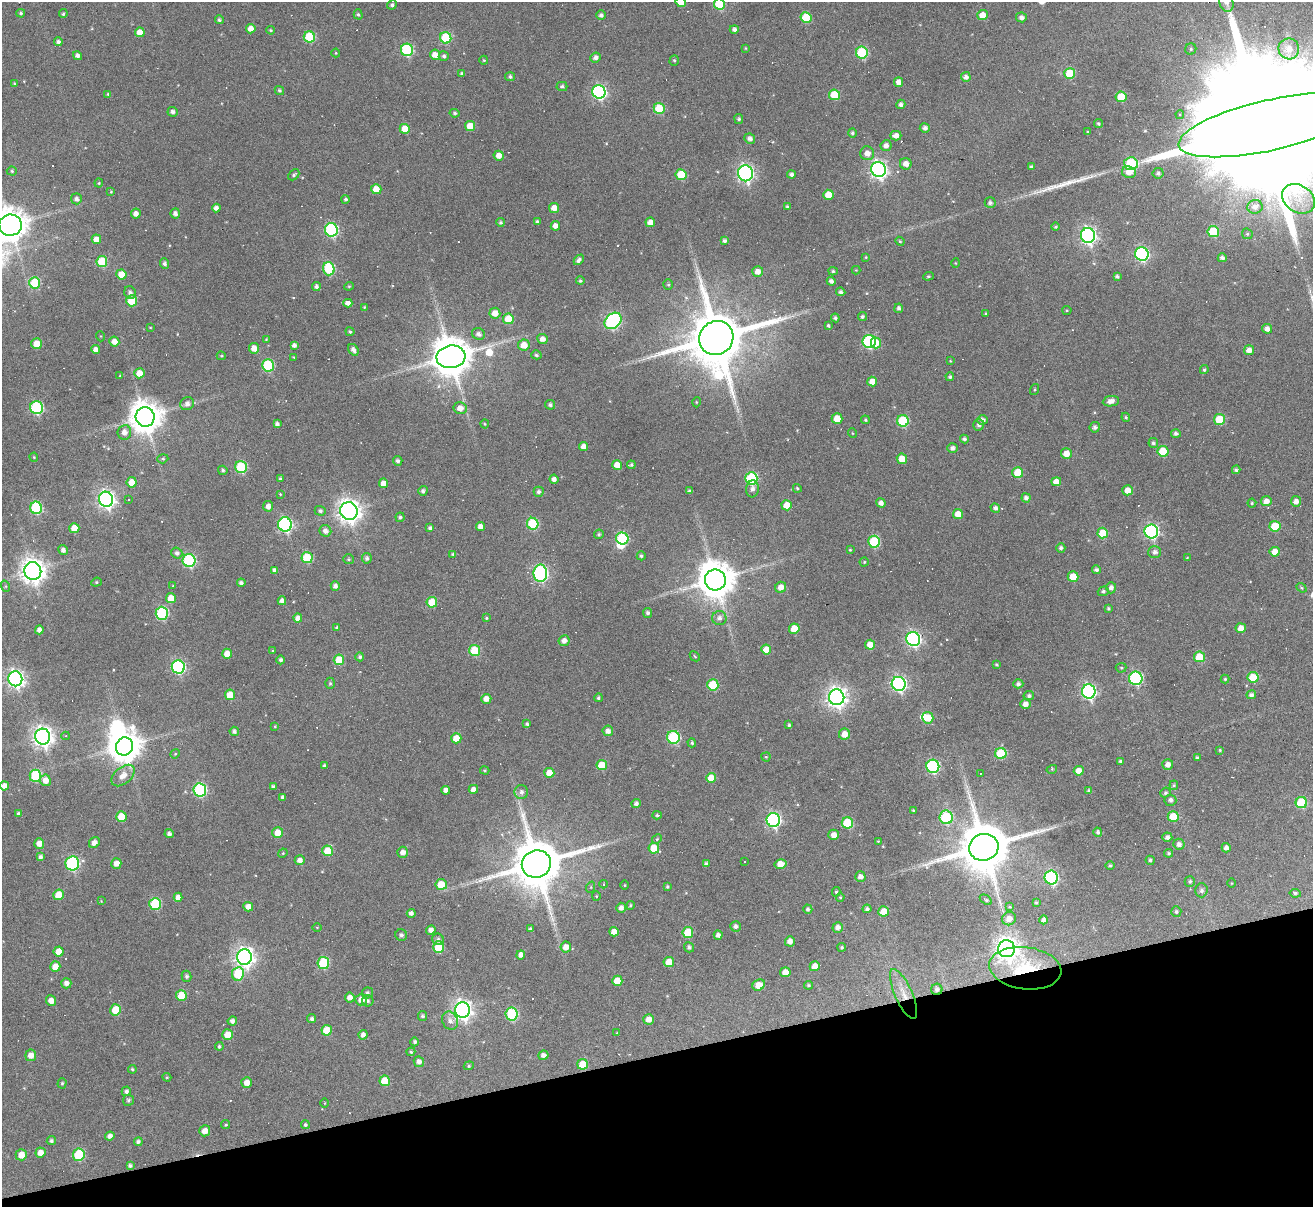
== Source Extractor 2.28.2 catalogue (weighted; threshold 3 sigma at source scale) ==
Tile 14 of 4 x 4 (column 2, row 4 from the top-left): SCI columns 1313-2623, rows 265-1469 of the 5246 x 5228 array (HDU 1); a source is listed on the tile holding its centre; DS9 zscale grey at full resolution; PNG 1315 x 1209 px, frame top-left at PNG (2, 2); each listed source drawn as its Kron ellipse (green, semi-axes under 4 px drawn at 4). Shown black and unused: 13% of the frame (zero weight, under 3 of 6 exposures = <1% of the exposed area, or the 3 px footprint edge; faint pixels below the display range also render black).
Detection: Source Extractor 2.28.2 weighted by HDU 2 'WHT'; one run over the whole footprint, this tile lists its part. Background 0.0978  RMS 0.0091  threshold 0.0373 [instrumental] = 3 sigma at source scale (4.09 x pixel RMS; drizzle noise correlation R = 1.36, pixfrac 0.8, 0.05/0.05 arcsec/px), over >= 5 px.
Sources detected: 551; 1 too faint to see at this stretch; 3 inside a brighter object's white glare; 39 cosmic-ray / hot-pixel residue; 2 long thin detections or spike segments (spike, bleed or trail) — neither listed nor drawn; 2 inside a brighter listed object's ellipse — not listed separately; of the other 504, all 500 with FLUX_AUTO >= 0.587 (the completeness limit of this list) listed and drawn (4 fainter detections not listed), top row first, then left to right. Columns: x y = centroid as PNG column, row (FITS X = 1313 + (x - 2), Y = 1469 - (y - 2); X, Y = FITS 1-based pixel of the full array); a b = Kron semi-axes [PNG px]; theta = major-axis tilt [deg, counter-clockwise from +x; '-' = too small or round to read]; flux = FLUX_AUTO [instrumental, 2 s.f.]
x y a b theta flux
681 2 5 5 - 11
1226 3 9 7 -67 4.2
719 4 6 5 - 43
392 5 5 4 - 2
21 13 4 4 - 1.3
63 14 4 4 - 1.4
358 14 5 4 - 1.3
601 15 5 4 - 2.5
983 15 5 5 - 12
1021 17 5 5 - 3.3
806 18 5 5 - 29
219 20 4 4 - 1.8
251 29 5 4 - 6.7
734 29 5 4 - 3.1
271 30 4 3 - 1.1
140 32 5 4 - 9.1
309 37 6 5 - 47
446 38 6 5 - 50
58 42 4 4 - 2.5
745 48 4 3 - 0.75
1191 49 6 5 - 1.8
1289 49 10 10 - 10
407 50 6 6 - 84
336 53 4 4 - 0.7
862 53 6 6 - 62
435 55 5 5 - 8.6
77 56 4 4 - 3.4
444 56 5 5 - 2.2
595 58 5 5 - 3.5
484 60 4 4 - 0.84
674 60 5 4 - 1.2
462 73 4 3 - 1.6
1070 73 5 5 - 35
510 77 5 4 - 2
966 77 5 4 - 4.8
898 82 4 4 - 5.2
14 84 4 3 - 1.3
562 86 5 4 - 1.8
279 90 5 4 - 1.6
599 92 7 6 - 190
108 94 4 4 - 1.1
834 95 5 5 - 28
1121 97 5 5 - 22
901 104 4 4 - 2.8
659 108 5 5 - 35
173 112 5 5 - 2.9
455 113 5 4 - 1.5
1180 115 4 4 - 1.9
739 119 5 4 - 1.6
1098 124 4 4 - 1.4
1270 125 94 25 13 120000
470 126 5 5 - 12
925 128 5 4 - 3.2
405 129 5 5 - 19
1088 132 3 3 - 1.1
852 133 5 4 - 1.5
896 136 5 4 - 5.1
750 139 5 5 - 3.8
886 146 5 5 - 4.5
867 153 7 7 - 6.6
499 156 5 5 - 6.9
906 164 6 5 - 6.3
1131 164 7 6 - 80
1031 167 4 3 - 1.7
879 169 8 7 - 360
12 171 5 4 - 1.4
1129 172 7 6 - 7.9
745 173 8 7 - 260
1158 173 5 5 - 2.3
294 175 6 4 44 1.6
681 175 5 5 - 32
791 175 4 4 - 2.8
99 183 4 4 - 0.88
376 189 5 5 - 10
111 192 4 3 - 0.81
828 195 5 5 - 14
76 199 5 5 - 3.2
345 199 4 4 - 1.8
1298 199 17 13 -36 19
990 203 5 5 - 2.5
787 206 4 3 - 1.1
1255 207 7 6 - 5.4
216 208 4 4 - 3.9
554 208 5 5 - 7.8
175 213 5 4 - 3.7
136 214 5 5 - 4.8
500 222 4 4 - 1.7
537 222 4 4 - 1.8
650 222 5 4 - 7.1
10 225 11 10 - 1900
555 226 4 4 - 5.9
1056 227 4 3 - 1
331 230 7 6 - 120
1213 232 5 5 - 40
1247 234 6 5 - 1.2
1088 235 7 7 - 300
96 239 5 4 - 8.8
725 241 4 3 - 2.5
900 241 5 4 - 1.1
1142 254 7 6 - 160
866 257 3 3 - 0.79
1222 258 4 4 - 3.1
579 260 6 4 48 2.7
102 262 5 5 - 40
164 263 5 4 - 2.7
955 263 5 3 - 0.65
329 269 7 6 - 65
856 270 4 4 - 0.72
758 271 5 5 - 6.4
833 271 4 4 - 1.3
121 274 5 5 - 12
928 276 5 4 - 1.1
1117 276 4 3 - 2.1
580 281 4 4 - 1.4
831 281 4 4 - 3
35 283 5 5 - 41
668 285 5 4 - 1.2
316 286 4 4 - 2.5
349 286 4 4 - 0.89
130 292 6 5 - 2.8
841 292 5 4 - 2.6
132 301 5 5 - 31
348 303 4 4 - 4.7
364 307 4 4 - 0.89
899 308 4 4 - 2.6
1067 310 4 4 - 0.95
495 313 5 5 - 8.8
986 314 4 3 - 1
862 316 5 4 - 1.9
835 318 4 4 - 1.9
508 319 5 5 - 22
613 321 9 7 42 180
828 325 3 3 - 1.3
150 327 4 2 - 0.59
1267 329 5 5 - 4.4
350 332 4 4 - 1.5
478 334 6 5 - 3.3
100 336 5 3 - 0.67
716 338 18 16 45 8200
266 339 4 4 - 0.76
542 339 5 5 - 5.3
869 341 6 6 - 120
114 342 5 5 - 6.8
876 343 5 5 - 13
37 344 5 5 - 13
294 345 4 4 - 3.1
524 345 6 5 - 11
254 348 5 5 - 8
96 350 4 4 - 5.5
353 350 6 4 -54 3.8
1249 350 5 5 - 6.2
536 355 5 4 - 1.8
221 356 4 3 - 0.93
294 357 4 3 - 0.82
451 357 14 11 8 3000
950 361 4 3 - 0.72
268 365 6 6 - 71
1204 370 4 4 - 1.4
139 373 5 5 - 11
120 376 3 3 - 1
950 377 4 4 - 1.6
872 381 5 5 - 8.6
1034 390 6 3 71 0.85
1111 401 8 5 8 6
696 402 5 3 - 0.73
187 404 7 6 - 4.1
550 405 5 4 - 2.2
36 408 6 6 - 100
460 408 6 6 - 7.4
145 417 10 9 - 1700
1126 417 4 4 - 0.99
837 419 5 5 - 15
1220 419 5 5 - 30
865 420 4 3 - 1.1
983 420 5 4 - 3.5
903 421 6 5 - 58
277 424 4 4 - 3.2
485 424 4 4 - 0.9
979 425 6 5 - 3
1095 427 5 5 - 2.7
124 432 7 7 - 6.1
852 433 5 3 - 0.63
1176 433 5 4 - 2.7
964 439 4 4 - 2
1153 443 5 4 - 1.7
583 446 4 4 - 6
952 448 5 5 - 3.2
1163 451 5 5 - 28
1066 453 5 5 - 9
34 457 4 4 - 0.84
163 459 6 4 18 1.4
902 459 5 5 - 13
398 461 5 4 - 2.3
617 465 5 4 - 9.3
631 465 4 3 - 1.4
241 467 6 6 - 59
223 470 5 4 - 1.7
1236 470 4 4 - 1.9
1018 473 5 5 - 24
751 478 6 6 - 89
280 479 3 3 - 1.4
554 479 4 4 - 3.6
132 482 5 5 - 12
1056 482 5 4 - 7.5
383 483 5 4 - 7.5
797 488 4 3 - 1.1
752 489 8 6 83 3.4
1127 490 5 5 - 9.3
423 491 5 4 - 2.6
689 491 3 3 - 1.5
539 492 5 5 - 2.4
280 494 4 2 - 0.67
1026 498 4 4 - 3.4
106 499 7 7 - 380
129 500 3 3 - 3.9
1266 501 5 5 - 6.1
1296 501 5 5 - 4.8
881 503 5 4 - 4.3
1252 503 4 4 - 1.1
787 505 5 5 - 15
268 506 5 5 - 4.7
36 508 6 6 - 82
995 508 5 4 - 2.9
320 511 5 4 - 2
349 511 9 8 - 680
958 514 5 5 - 10
400 517 5 4 - 1.7
285 524 7 7 - 150
533 524 6 5 - 65
1275 526 5 5 - 26
480 527 4 4 - 5.9
74 528 5 5 - 12
430 528 4 4 - 2.5
325 531 6 5 - 4.4
1151 531 7 7 - 180
1103 533 5 5 - 21
599 534 5 4 - 1.6
622 538 6 6 - 73
874 542 6 5 - 66
1061 548 5 4 - 2
63 550 5 4 - 3.8
850 550 4 3 - 0.84
1155 552 6 6 - 3.1
1275 552 5 5 - 12
177 553 5 5 - 2.8
453 554 4 3 - 1.5
641 556 4 4 - 1.5
307 558 5 5 - 40
367 558 5 5 - 2.6
1187 558 4 2 - 0.63
349 559 5 5 - 1.4
189 560 6 6 - 110
864 562 4 4 - 1
274 570 4 3 - 1.9
1096 570 4 4 - 2.6
33 571 9 8 - 920
540 573 9 6 -90 190
1073 577 5 5 - 17
715 580 10 10 - 2600
96 582 5 4 - 1.2
241 583 4 4 - 2.4
5 586 6 4 -72 1
173 586 4 4 - 0.71
335 586 5 4 - 3.4
781 587 5 5 - 7.2
1111 588 5 5 - 3.7
1302 588 5 4 - 1
1103 591 5 5 - 2.1
171 598 5 5 - 12
282 601 4 4 - 4
432 602 5 5 - 21
1108 608 3 3 - 1.2
162 613 6 6 - 92
648 613 5 4 - 2.4
298 618 5 4 - 5.7
486 618 3 3 - 0.91
719 618 7 7 - 4
337 628 4 3 - 1.7
1241 628 5 5 - 8
794 629 5 5 - 18
39 630 4 4 - 4.2
913 639 7 6 - 210
564 641 5 5 - 4.8
870 645 5 5 - 10
766 650 5 5 - 12
273 651 4 3 - 0.85
475 651 5 5 - 34
227 654 5 5 - 9.1
695 656 5 3 - 0.78
360 657 4 4 - 1.8
1199 657 5 5 - 27
281 660 4 4 - 2.4
339 660 5 5 - 22
996 665 4 4 - 1
178 667 7 6 - 150
1121 668 5 5 - 1.1
1253 677 5 5 - 27
1136 678 7 6 - 110
15 679 7 7 - 360
1225 679 4 4 - 1.1
330 683 5 4 - 1.3
899 684 7 7 - 220
1018 684 5 4 - 2.7
713 685 5 5 - 39
1089 691 7 7 - 210
230 695 5 5 - 15
1251 695 5 4 - 3
1029 696 5 4 - 2.1
837 697 8 7 - 560
598 698 4 4 - 1.5
486 699 5 5 - 6.4
1025 704 5 5 - 5.5
928 718 6 5 - 17
527 724 4 3 - 1.6
789 725 3 3 - 1.3
275 726 4 3 - 0.68
234 731 5 4 - 2.7
608 731 5 5 - 4.6
844 734 5 5 - 8.6
66 736 4 3 - 0.92
43 737 8 7 - 570
673 737 6 6 - 83
456 738 5 5 - 14
692 743 4 4 - 1.6
124 746 9 8 - 1600
1220 750 4 3 - 0.99
175 754 5 4 - 0.97
1001 754 5 5 - 43
766 757 4 4 - 1.1
1197 758 4 3 - 1.7
1120 761 4 4 - 1.6
602 765 5 5 - 21
1168 765 5 5 - 5
324 766 4 3 - 1.7
933 766 7 6 - 110
1052 769 5 3 - 0.87
485 770 4 3 - 0.98
1079 771 5 5 - 8
549 773 5 5 - 11
980 773 2 2 - 0.59
35 776 6 6 - 57
123 776 13 8 40 8.6
711 778 5 5 - 15
45 780 6 5 - 8.2
1174 785 5 4 - 0.95
4 786 4 4 - 6
273 787 4 3 - 2.1
473 789 4 4 - 4.9
200 790 7 6 - 110
446 790 4 4 - 3.8
1089 791 4 3 - 1.9
521 792 7 6 - 3.4
1165 793 5 4 - 1.7
283 797 4 3 - 1.9
1170 800 6 5 - 2.8
636 803 5 4 - 2.6
1301 803 5 5 - 47
913 810 3 3 - 0.92
18 814 4 4 - 1.6
657 815 4 4 - 1.5
121 817 5 5 - 17
946 817 7 6 - 64
1173 817 5 5 - 21
773 820 7 7 - 180
847 823 6 5 - 38
1098 832 5 4 - 2.1
278 833 5 5 - 13
169 834 4 4 - 2.9
834 835 5 5 - 6.1
1167 837 5 4 - 3.4
657 839 5 4 - 1.1
878 841 3 3 - 0.75
39 843 5 5 - 8.1
94 843 6 5 - 5.2
1179 844 5 5 - 3.8
984 847 15 13 17 5900
654 848 5 5 - 21
1226 848 4 4 - 3.8
328 851 5 5 - 20
403 852 5 5 - 5.2
283 853 5 4 - 0.88
1169 853 4 4 - 1.5
40 857 4 4 - 2.8
300 860 5 5 - 4.9
1150 860 4 4 - 1.8
744 861 3 3 - 4.7
72 863 7 7 - 120
116 863 5 5 - 5.8
536 864 15 13 18 5700
706 864 4 4 - 2.1
781 864 6 5 - 11
1110 865 4 4 - 1.5
860 877 5 5 - 4.5
1051 878 7 6 - 120
1190 881 5 5 - 1.9
1231 883 5 3 - 0.7
441 884 5 5 - 15
603 884 4 3 - 0.63
625 885 4 3 - 0.69
591 887 5 3 - 0.91
667 887 3 3 - 1.1
1201 890 7 6 - 2.7
836 892 5 4 - 1.2
1295 893 5 4 - 1.6
59 895 5 5 - 16
596 896 5 4 - 0.8
178 897 4 4 - 5.5
840 897 4 3 - 0.96
986 900 7 4 -35 1.2
101 901 4 4 - 0.65
1036 902 4 3 - 1.2
155 904 6 6 - 55
630 905 4 4 - 1.1
248 907 5 4 - 6.3
1010 907 4 3 - 0.81
621 908 5 4 - 4
808 909 5 4 - 2.1
867 909 4 4 - 2.3
884 911 5 5 - 11
1176 912 5 5 - 1.8
411 913 4 3 - 3.6
1009 919 7 6 - 6.3
1044 920 4 4 - 3.1
735 926 5 5 - 2.7
317 927 5 3 - 0.65
838 927 5 5 - 4.2
530 929 4 3 - 1.6
431 930 5 4 - 4.2
614 932 5 4 - 7.3
688 932 5 5 - 28
401 935 6 5 - 2.4
718 935 4 4 - 3.7
438 939 6 5 - 2.5
790 941 5 5 - 5.2
438 947 6 5 - 35
566 947 5 5 - 7.2
689 947 5 5 - 2.2
842 947 4 4 - 1.4
1006 949 8 8 - 730
59 952 5 5 - 11
521 955 4 4 - 4.7
244 957 8 7 - 510
669 962 5 5 - 15
323 963 6 6 - 64
815 966 5 5 - 8.4
55 967 5 5 - 9.7
1025 968 36 21 -7 53
785 972 5 5 - 9.5
238 974 7 6 - 38
187 976 5 5 - 2.1
617 981 5 5 - 14
66 983 5 5 - 4.4
759 985 6 5 - 14
808 985 4 4 - 1.4
937 989 5 5 - 2.9
367 993 5 5 - 1.9
904 994 27 8 -66 14
181 995 5 5 - 21
350 997 5 5 - 4.8
361 1000 6 5 - 7.3
51 1001 5 5 - 6.1
368 1001 6 5 - 2
115 1010 5 5 - 23
462 1010 8 7 - 510
512 1014 6 6 - 69
423 1016 5 4 - 1.9
312 1019 4 4 - 2.1
648 1019 5 5 - 7.6
232 1021 5 4 - 3.5
450 1021 9 7 -65 4.6
327 1030 5 5 - 18
617 1033 4 3 - 0.59
228 1035 5 5 - 11
363 1035 5 4 - 3.7
415 1042 4 4 - 2
219 1046 4 3 - 1.3
411 1052 4 4 - 1.3
31 1055 5 5 - 7.3
543 1055 5 4 - 3.8
419 1062 5 5 - 4.4
582 1064 5 5 - 17
469 1066 5 4 - 1.1
132 1069 4 3 - 1.2
167 1077 4 4 - 1
385 1081 5 5 - 17
62 1083 5 4 - 1.3
247 1083 5 5 - 6.9
126 1091 5 4 - 2.6
128 1100 5 5 - 1.7
325 1103 5 3 - 0.61
226 1125 4 3 - 1.1
305 1125 4 4 - 1.7
205 1131 5 5 - 7.4
110 1136 5 4 - 4
51 1141 4 4 - 1.9
138 1142 4 4 - 2.4
40 1153 5 5 - 7.2
21 1155 5 5 - 10
79 1155 6 5 - 50
130 1166 4 4 - 1.9
Overlapping masked pixels (flux is a lower limit): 3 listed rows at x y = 1025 968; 937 989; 904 994
Isophote crosses this tile's border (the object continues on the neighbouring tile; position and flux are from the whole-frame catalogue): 6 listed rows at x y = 681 2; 1226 3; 719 4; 1270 125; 10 225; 4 786